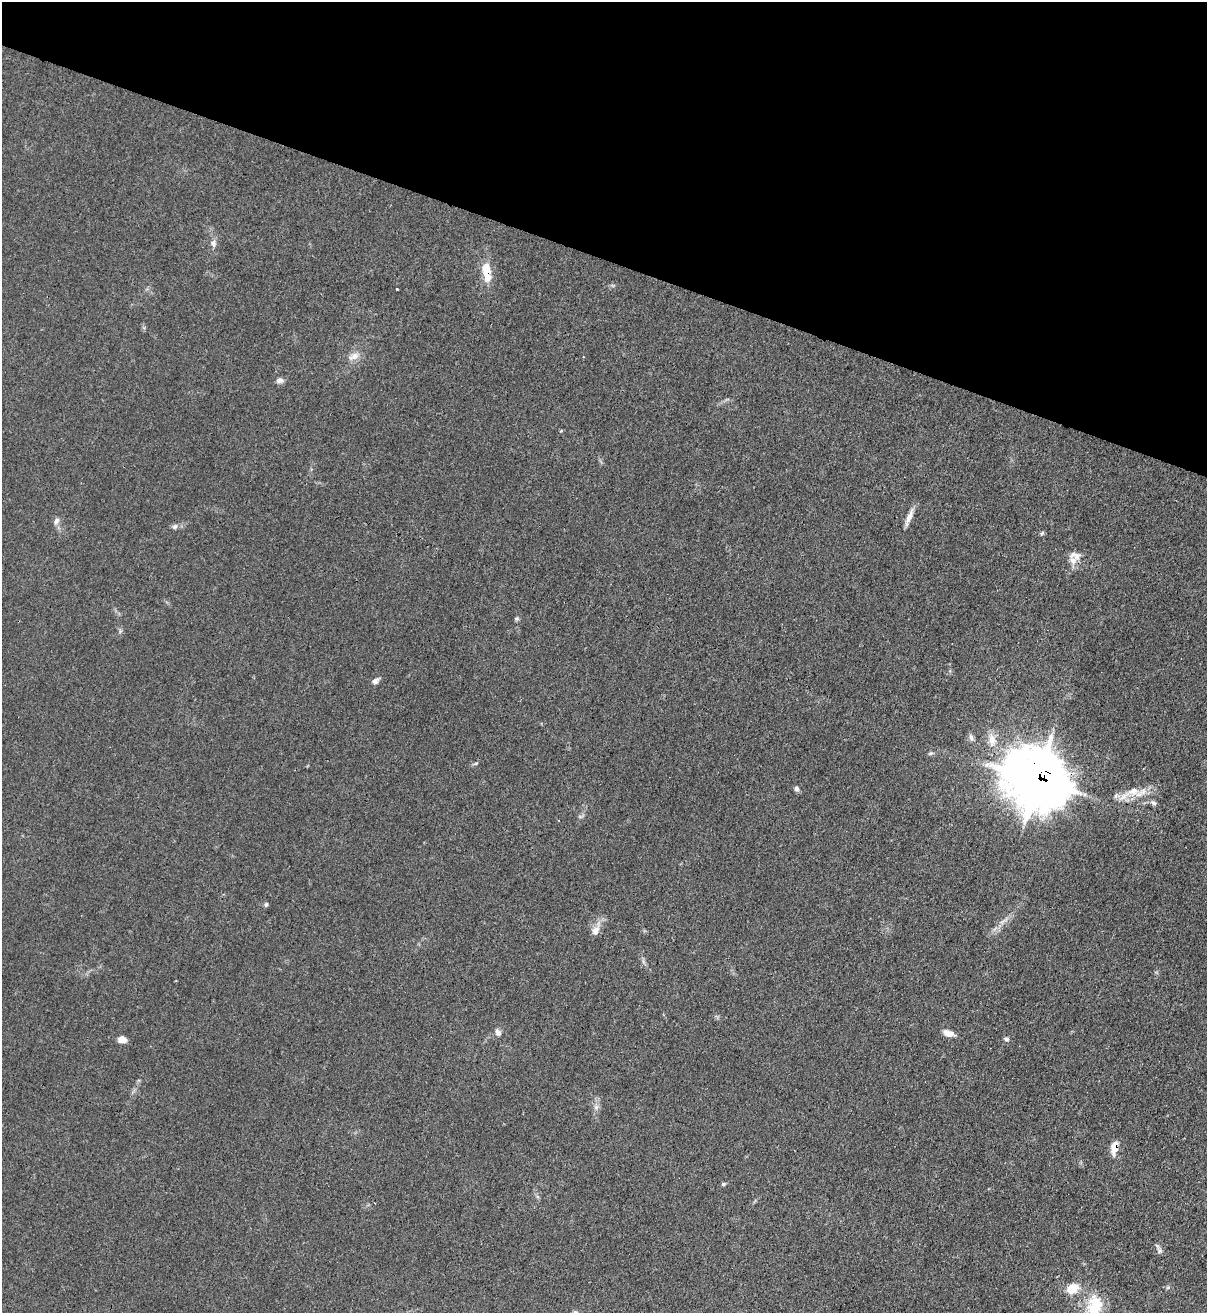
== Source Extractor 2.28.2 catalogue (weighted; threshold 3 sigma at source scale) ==
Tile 2 of 4 x 4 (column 2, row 1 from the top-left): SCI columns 1427-2631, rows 3963-5273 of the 5386 x 5316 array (HDU 1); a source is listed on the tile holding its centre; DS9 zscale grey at full resolution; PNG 1209 x 1315 px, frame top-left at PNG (2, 2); no overlay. Shown black and unused: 20% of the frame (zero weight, under 3 of 4 exposures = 7% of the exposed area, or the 3 px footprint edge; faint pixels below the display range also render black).
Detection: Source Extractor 2.28.2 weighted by HDU 2 'WHT'; one run over the whole footprint, this tile lists its part. Background 0.0298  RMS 0.003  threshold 0.0134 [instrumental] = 3 sigma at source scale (4.5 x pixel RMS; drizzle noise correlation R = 1.50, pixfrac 1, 0.05/0.05 arcsec/px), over >= 5 px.
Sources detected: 35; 1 cosmic-ray / hot-pixel residue — not listed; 3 inside a brighter listed object's ellipse — not listed separately; the other 31 listed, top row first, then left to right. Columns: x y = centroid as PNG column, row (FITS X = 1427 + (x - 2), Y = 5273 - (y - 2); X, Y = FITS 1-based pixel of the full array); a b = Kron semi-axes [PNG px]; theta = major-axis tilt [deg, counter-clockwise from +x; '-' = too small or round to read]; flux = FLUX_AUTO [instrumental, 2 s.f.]
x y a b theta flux
213 243 8 6 -50 1
487 272 24 9 -82 6.1
397 289 3 3 - 0.29
354 356 16 8 28 2.2
279 380 10 7 1 1
909 516 22 6 68 2.2
56 521 10 6 58 1
175 526 8 6 41 0.77
1042 533 6 5 - 0.43
1075 555 17 10 -23 2.2
517 618 6 5 - 0.46
375 681 8 6 41 1.3
971 738 9 5 -63 0.87
992 740 19 10 -80 3.5
476 763 7 3 19 0.41
1037 779 20 17 -33 1700
796 789 7 6 - 0.74
1132 791 23 12 15 5.4
1154 803 8 5 -28 0.77
266 905 6 5 - 0.5
595 931 12 9 68 2.1
498 1032 10 7 -58 1.1
948 1033 13 7 -16 2.2
122 1039 9 6 -7 2.2
1006 1039 6 6 - 0.69
596 1107 7 7 - 0.93
1114 1148 12 6 79 4.2
723 1184 5 4 - 0.44
1160 1251 6 6 - 0.65
1072 1288 10 7 34 6.7
1093 1310 38 14 -83 8.6
Overlapping masked pixels (flux is a lower limit): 3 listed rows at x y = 487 272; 1037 779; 1114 1148
Isophote crosses this tile's border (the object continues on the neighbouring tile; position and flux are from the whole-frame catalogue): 1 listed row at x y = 1093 1310